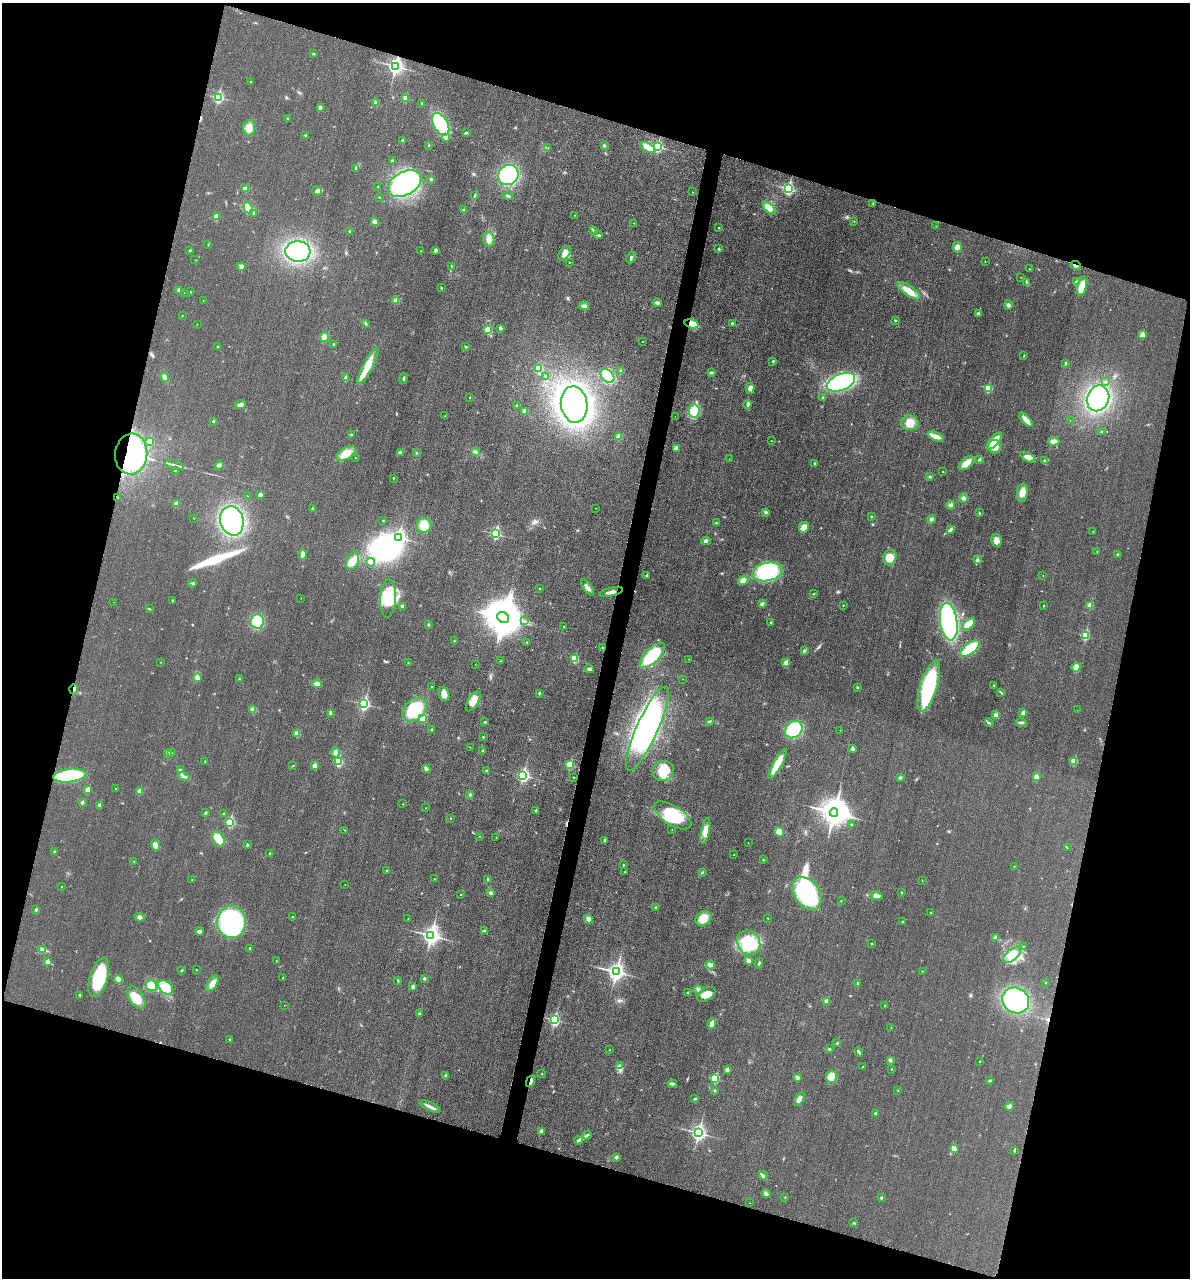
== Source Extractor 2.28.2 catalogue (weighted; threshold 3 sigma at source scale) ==
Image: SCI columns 143-4891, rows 18-5120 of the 5154 x 5142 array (HDU 1 of 3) = the unmasked area's bounding box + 8 px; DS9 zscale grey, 4 x 4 block average (1 PNG px = mean of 4 x 4 image px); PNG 1192 x 1280 px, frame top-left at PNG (2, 3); each listed source drawn as its Kron ellipse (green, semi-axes under 4 px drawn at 4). Shown black and unused: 33% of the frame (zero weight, under 3 of 4 exposures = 2% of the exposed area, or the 3 px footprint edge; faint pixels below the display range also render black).
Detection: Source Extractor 2.28.2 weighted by HDU 2 'WHT'. Background 0.0179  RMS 0.0055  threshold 0.0248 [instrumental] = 3 sigma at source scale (4.5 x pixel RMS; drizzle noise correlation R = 1.50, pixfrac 1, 0.05/0.05 arcsec/px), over >= 5 px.
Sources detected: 451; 6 inside a brighter object's white glare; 4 cosmic-ray / hot-pixel residue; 1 long thin detection or spike segment (spike, bleed or trail) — neither listed nor drawn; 3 coinciding with a brighter row at this scale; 12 inside a brighter listed object's ellipse — not listed separately; the other 425 listed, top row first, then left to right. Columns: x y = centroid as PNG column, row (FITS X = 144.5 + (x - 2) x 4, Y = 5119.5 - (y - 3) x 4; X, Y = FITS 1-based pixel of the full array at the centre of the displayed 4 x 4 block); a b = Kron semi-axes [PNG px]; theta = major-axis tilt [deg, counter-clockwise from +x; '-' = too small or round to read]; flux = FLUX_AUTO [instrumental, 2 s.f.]
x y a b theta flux
314 54 2 2 - 1.4
396 66 3 3 - 1100
251 82 2 2 - 1.3
218 97 3 2 - 410
405 98 2 2 - 77
376 103 3 3 - 6.8
422 103 2 2 - 3.4
320 108 2 2 - 3.2
287 119 2 2 - 7.8
441 124 12 7 -61 300
249 128 8 6 85 26
466 132 3 2 - 2.9
306 135 3 2 - 4.9
445 137 3 3 - 6.2
403 141 4 3 - 6.3
429 145 2 2 - 1.5
604 145 2 2 - 14
657 146 3 2 - 340
648 147 8 4 -28 34
548 148 2 2 - 0.79
392 161 2 2 - 9.2
356 169 2 2 - 1.6
508 175 10 9 - 380
431 179 2 2 - 13
405 184 18 11 29 390
378 186 2 2 - 1.2
245 189 4 2 - 19
788 189 3 2 - 490
317 191 5 3 - 6.9
692 192 2 2 - 1.2
474 196 3 2 - 2.1
508 196 5 2 - 6.8
379 197 2 2 - 1.3
873 203 2 2 - 1.7
248 208 6 4 -73 43
769 208 7 4 -44 58
464 210 3 2 - 4.1
254 213 2 2 - 9
574 215 2 2 - 2
216 217 2 2 - 72
854 221 2 2 - 0.93
375 222 3 3 - 5.7
633 223 2 2 - 0.93
936 226 2 2 - 0.93
719 228 2 2 - 3.5
593 230 4 2 - 3.5
350 231 3 2 - 4.3
599 235 3 2 - 3
489 239 7 5 -76 21
208 245 2 2 - 0.9
957 247 5 4 - 14
719 249 2 2 - 6.9
190 250 3 2 - 2.4
435 250 2 2 - 23
298 251 12 10 -4 550
421 251 2 2 - 2.3
565 253 8 5 54 27
631 257 6 2 67 6.3
195 260 2 2 - 1
985 261 2 2 - 0.96
569 262 2 2 - 2.4
1075 265 5 3 - 9.1
451 266 2 2 - 1.3
241 267 4 3 - 6.7
1029 269 2 2 - 3.5
1021 277 2 2 - 0.99
1027 282 2 2 - 2.4
1076 282 2 2 - 18
1082 286 9 4 76 57
441 288 3 2 - 3.4
179 290 2 2 - 28
909 291 13 5 -35 37
190 292 2 2 - 3
184 293 2 2 - 0.64
203 300 2 2 - 0.75
396 301 2 2 - 55
657 303 4 3 - 6.6
1008 305 5 3 - 8.3
584 306 5 3 - 9.1
978 314 2 2 - 20
182 316 2 2 - 1.3
895 320 2 2 - 2.8
365 323 3 2 - 2.6
732 323 2 2 - 3.7
197 324 2 2 - 0.68
692 324 7 3 -16 77
500 328 3 2 - 7.2
488 330 2 2 - 140
1142 335 2 2 - 46
324 337 5 4 - 23
642 341 2 2 - 0.93
334 344 3 2 - 3.5
217 347 2 2 - 2.7
466 347 3 2 - 3.4
1024 355 3 2 - 2
773 361 3 2 - 2.7
1065 363 2 2 - 7.8
368 366 20 5 62 49
538 369 4 4 - 31
621 371 2 2 - 19
711 372 3 2 - 4.4
607 376 8 5 -48 210
164 377 5 3 - 7.6
546 377 2 2 - 9.6
346 378 2 2 - 38
403 378 5 2 - 4.6
841 382 15 8 22 410
1106 382 3 2 - 2.5
750 388 5 4 - 11
988 388 2 2 - 130
823 397 2 2 - 4.7
469 398 2 2 - 2.8
1098 398 13 11 67 470
574 404 18 13 -81 1000
240 405 6 4 27 9.5
748 405 2 2 - 1.7
517 406 3 3 - 4.5
525 411 3 3 - 15
694 411 6 5 - 110
445 416 3 2 - 2.2
675 416 2 2 - 0.4
1026 420 9 4 -47 23
1070 420 2 2 - 0.72
213 421 2 2 - 10
910 423 9 7 -4 34
1102 432 2 2 - 2.4
351 435 3 2 - 2.9
935 436 8 4 -23 25
618 437 2 2 - 38
771 441 2 2 - 0.75
994 441 10 3 51 65
1054 441 6 3 7 23
149 442 2 2 - 89
995 447 7 6 - 32
676 448 2 2 - 34
400 452 4 2 - 4.5
475 452 2 2 - 3.2
346 453 11 6 30 49
417 453 2 2 - 2.6
131 454 20 16 84 850
1028 457 8 4 -27 19
355 458 2 2 - 1
729 459 2 2 - 0.5
980 459 3 2 - 3.4
1044 461 2 2 - 2.7
815 463 2 2 - 4.2
966 463 9 5 41 36
174 465 10 2 -15 10
219 465 5 3 - 8.1
175 470 2 2 - 4
943 472 2 2 - 2.7
929 476 2 2 - 1.8
393 478 2 2 - 1.2
1022 492 9 5 82 32
260 494 3 3 - 8.7
247 496 2 2 - 0.95
118 498 2 2 - 1.2
964 498 5 4 - 8.6
176 504 4 3 - 5.5
951 505 4 4 - 7.9
312 508 2 2 - 6.9
595 508 2 2 - 1.3
766 512 3 3 - 6
979 513 2 2 - 2.1
871 516 2 2 - 3.8
193 518 2 2 - 1
931 519 4 3 - 7.3
383 520 2 2 - 1.6
232 521 15 11 -75 520
716 523 2 2 - 4.9
424 525 7 7 - 42
804 527 5 5 - 24
950 530 4 3 - 5.6
1093 531 2 2 - 2.1
495 534 3 2 - 340
398 537 3 3 - 640
997 540 6 5 - 20
706 541 5 3 - 6.3
1097 551 2 2 - 1.8
302 554 5 4 - 9.1
1118 555 3 3 - 6.1
890 557 8 6 67 39
977 560 2 2 - 22
353 561 10 6 68 31
371 562 4 3 - 47
767 572 16 9 12 250
647 575 2 2 - 9.1
1043 575 2 2 - 0.88
743 580 5 4 - 20
193 583 4 2 - 5.4
588 588 9 3 -54 13
539 589 2 2 - 1.3
611 592 12 2 13 17
813 594 2 2 - 0.96
301 598 2 2 - 0.78
388 598 19 8 87 81
172 600 2 2 - 2.9
113 602 2 2 - 0.53
762 604 4 3 - 6.5
843 605 2 2 - 3
1090 605 2 2 - 76
402 606 3 2 - 4.2
1043 606 2 2 - 1
149 609 4 2 - 3.1
503 618 6 5 - 7500
257 621 7 6 - 91
524 621 2 2 - 1.3
771 622 3 2 - 3.1
949 622 19 8 -81 420
428 624 3 2 - 2.7
969 624 7 4 42 41
564 626 2 2 - 1.3
1085 635 2 2 - 210
454 641 3 2 - 2.6
527 642 2 2 - 4.2
603 648 3 2 - 2.9
970 649 11 5 37 150
804 651 2 2 - 2
652 655 16 7 45 190
574 659 2 2 - 93
689 659 2 2 - 0.98
500 661 2 2 - 1.7
161 662 2 2 - 1.2
408 663 2 2 - 1.6
786 663 2 2 - 48
475 664 2 2 - 0.56
1076 667 4 4 - 23
589 669 5 3 - 6.3
197 678 4 3 - 8
239 679 2 2 - 1.8
683 679 2 2 - 0.88
317 684 5 4 - 12
994 685 3 2 - 2.8
929 686 26 8 73 320
432 687 2 2 - 1.4
857 687 2 2 - 3.6
74 689 5 2 - 5.3
1001 692 3 2 - 1.8
539 693 2 2 - 8.1
444 694 7 5 -68 25
473 701 11 5 59 29
364 704 3 2 - 480
414 709 14 10 40 150
253 710 3 3 - 7.2
1077 710 2 2 - 0.46
331 713 4 3 - 5.2
1023 713 2 2 - 31
996 715 4 3 - 8.8
423 719 3 2 - 20
710 721 3 2 - 2.4
485 722 3 2 - 2.8
1021 722 5 2 - 5.6
989 723 4 2 - 3.2
647 729 46 10 66 540
432 730 2 2 - 11
794 730 9 8 - 160
840 730 2 2 - 0.97
297 733 2 2 - 63
483 737 2 2 - 3.9
470 747 2 2 - 0.64
853 749 4 3 - 8.7
483 751 2 2 - 11
335 752 5 4 - 16
168 753 3 2 - 3.8
171 753 2 2 - 1.9
1074 761 2 2 - 110
205 762 2 2 - 1.8
338 762 2 2 - 150
777 764 17 4 61 83
570 765 2 2 - 160
293 766 2 2 - 1.1
314 766 2 2 - 44
180 769 2 2 - 1.3
426 769 4 3 - 6.8
486 771 2 2 - 12
663 771 11 10 - 85
523 775 3 3 - 540
70 776 17 6 7 210
184 776 6 3 -16 7.4
574 777 2 2 - 1.6
900 777 4 3 - 4.5
1036 777 2 2 - 42
116 788 2 2 - 0.95
88 790 2 2 - 62
139 791 2 2 - 39
470 795 3 2 - 2.3
82 802 2 2 - 20
403 804 2 2 - 1.7
99 805 2 2 - 23
426 808 2 2 - 1.2
536 811 2 2 - 11
205 813 3 2 - 3.8
834 813 4 4 - 4300
223 814 2 2 - 2.3
673 815 21 9 -33 150
450 818 2 2 - 2.7
230 822 3 2 - 270
851 824 2 2 - 1.6
672 829 2 2 - 0.48
345 830 2 2 - 0.96
705 831 13 4 79 34
779 832 5 4 - 27
479 836 2 2 - 0.71
496 838 2 2 - 0.78
218 839 8 5 -60 56
605 841 3 3 - 5.6
748 843 2 2 - 1.5
247 844 3 2 - 3.9
155 845 6 2 -66 8.4
1067 848 3 2 - 1.9
54 851 4 2 - 2.5
270 854 2 2 - 14
734 854 2 2 - 0.9
763 860 2 2 - 2.3
134 862 2 2 - 1.4
623 865 2 2 - 3
1014 866 2 2 - 1.6
387 871 2 2 - 7
625 872 2 2 - 1.2
702 872 3 2 - 2.4
434 878 2 2 - 1.9
192 880 2 2 - 1.2
488 880 2 2 - 12
922 880 2 2 - 0.87
345 884 2 2 - 0.75
62 886 2 2 - 2
901 892 3 2 - 2.1
490 893 3 3 - 7.1
807 893 18 12 -56 360
461 895 2 2 - 1.4
876 896 6 3 -11 13
841 901 2 2 - 1.7
656 907 3 2 - 2.7
36 910 2 2 - 15
931 912 2 2 - 1.5
139 917 5 3 - 8.7
292 917 2 2 - 1.3
703 918 8 6 35 43
768 918 2 2 - 1.7
408 919 2 2 - 2.3
588 919 4 3 - 9.8
232 922 16 14 -83 480
902 922 2 2 - 2.2
199 931 4 3 - 9.8
484 931 3 2 - 3.4
431 935 4 3 - 1500
995 938 2 2 - 26
749 943 13 11 -53 140
872 943 2 2 - 3.1
1023 946 2 2 - 1
250 948 2 2 - 6.9
42 949 4 2 - 5
1012 955 11 5 40 37
276 961 2 2 - 1.1
748 961 4 3 - 12
47 962 2 2 - 42
759 963 5 2 - 4.6
710 965 4 4 - 9.8
196 969 2 2 - 0.97
181 970 3 2 - 2.9
922 971 2 2 - 1
616 972 4 3 - 1300
283 977 2 2 - 1.8
99 978 20 9 73 170
424 978 2 2 - 13
118 979 4 3 - 21
398 981 3 2 - 2
212 983 8 4 57 25
858 983 2 2 - 3.1
1046 983 2 2 - 1.4
151 986 5 5 - 56
413 986 2 2 - 22
165 987 8 6 -40 34
698 990 4 3 - 7.5
688 993 4 2 - 3.4
706 994 10 6 32 35
80 995 3 2 - 5.8
136 998 13 7 -59 48
1016 1000 14 12 -35 320
827 1001 2 2 - 48
284 1005 2 2 - 0.59
885 1005 2 2 - 1.3
419 1014 2 2 - 13
554 1020 3 2 - 440
712 1024 5 3 - 19
891 1027 2 2 - 1.2
230 1039 3 2 - 2.6
837 1043 2 2 - 4.1
830 1049 3 2 - 2.9
609 1050 2 2 - 0.9
859 1052 5 2 - 4.9
890 1060 3 3 - 8
979 1062 2 2 - 2.2
619 1066 3 3 - 6.3
863 1066 2 2 - 4.5
891 1069 2 2 - 3
727 1070 2 2 - 21
542 1074 2 2 - 1.9
445 1076 2 2 - 17
831 1077 6 5 - 50
715 1078 2 2 - 190
798 1078 2 2 - 19
530 1081 5 2 - 8.7
990 1081 3 2 - 3.5
672 1084 5 3 - 6
714 1090 2 2 - 2.3
898 1091 2 2 - 0.94
695 1099 2 2 - 3.7
799 1099 7 4 58 15
1009 1106 4 2 - 5.8
430 1107 11 3 -23 16
876 1114 2 2 - 21
541 1131 2 2 - 31
698 1133 3 3 - 960
587 1135 5 2 - 5.9
578 1140 4 2 - 5.3
954 1149 2 2 - 32
1014 1151 4 2 - 3
616 1157 2 2 - 17
763 1175 4 2 - 5.6
766 1194 5 2 - 5.8
785 1197 2 2 - 1.3
881 1198 2 2 - 10
750 1203 2 2 - 1.2
854 1223 2 2 - 1.6
Overlapping masked pixels (flux is a lower limit): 6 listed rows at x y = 396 66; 1075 265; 692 324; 131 454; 74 689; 530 1081
Diffuse or blended objects may show on this block-average render without a row.